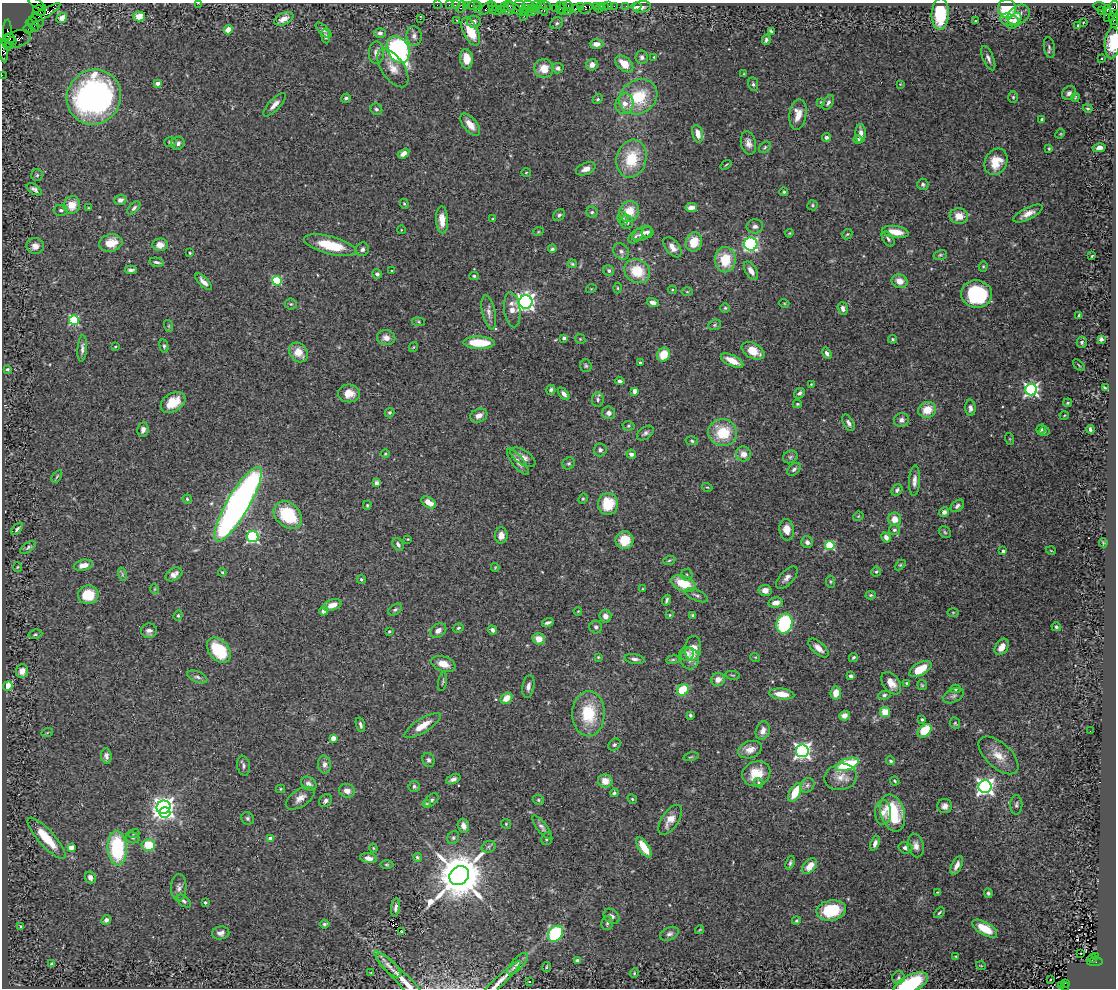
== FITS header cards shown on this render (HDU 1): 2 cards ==
NAXIS1  =                 1114
NAXIS2  =                  986

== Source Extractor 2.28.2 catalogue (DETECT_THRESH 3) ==
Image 1114 x 986 px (HDU 1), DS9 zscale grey, 1 PNG px = 1 image px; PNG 1118 x 990 px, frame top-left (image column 1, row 986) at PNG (2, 3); each listed source drawn as its Kron ellipse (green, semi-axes under 4 px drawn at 4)
Background 1.56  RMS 0.037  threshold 0.111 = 3 sigma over >= 5 px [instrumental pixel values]
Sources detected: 503; of the 503, the 500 brightest by FLUX_AUTO listed and drawn (3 fainter detections omitted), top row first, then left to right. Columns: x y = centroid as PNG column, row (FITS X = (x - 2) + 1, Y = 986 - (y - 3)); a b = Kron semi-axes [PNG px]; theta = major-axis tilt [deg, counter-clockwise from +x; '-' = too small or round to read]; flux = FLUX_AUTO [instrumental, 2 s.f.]
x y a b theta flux
198 3 3 2 - 4.9
37 4 10 3 -30 150
437 5 2 2 - 33
449 5 2 2 - 62
455 5 2 2 - 52
466 5 3 2 - 120
474 5 7 3 -1 270
528 5 6 2 2 380
537 5 4 2 - 87
546 5 5 3 - 170
563 5 3 3 - 110
477 6 3 3 - 180
492 6 5 3 - 83
504 6 4 2 - 97
519 6 6 5 - 350
569 6 6 3 -48 190
580 6 4 3 - 120
596 6 2 2 - 23
604 6 3 3 - 160
609 6 2 2 - 22
614 6 2 2 - 50
626 6 2 2 - 21
1099 6 6 3 -8 170
461 7 6 3 68 340
509 7 7 5 -82 580
636 7 5 3 - 12
642 7 9 5 9 9.5
486 8 8 3 46 460
531 8 4 3 - 240
542 8 8 3 -67 340
555 8 2 2 - 73
560 8 6 3 -88 170
575 8 3 2 - 130
586 8 7 4 28 1300
599 8 5 2 - 44
501 9 4 3 - 76
514 9 8 3 -32 440
526 9 2 2 - 93
535 9 4 2 - 180
1007 9 9 9 - 100
478 10 4 3 - 150
492 10 2 2 - 87
497 10 5 2 - 170
1107 10 5 3 - 480
39 11 6 5 - 1600
531 11 5 3 - 370
1101 11 3 2 - 27
1111 11 11 5 60 1200
523 12 3 2 - 130
562 12 4 2 - 190
568 12 3 2 - 270
43 14 20 4 30 2200
940 14 16 8 88 110
1114 14 3 2 - 130
1019 15 12 9 32 16
524 16 2 2 - 20
139 17 6 5 - 39
62 18 6 4 38 12
284 19 10 5 25 21
420 19 4 2 - 3.1
1113 19 6 4 -66 380
37 20 8 5 -59 1600
457 20 2 2 - 2.2
1009 20 10 6 -17 11
975 21 3 3 - 3.2
1014 21 9 5 52 11
474 22 7 6 - 10
557 23 7 5 33 5.1
1083 23 3 2 - 260
34 24 8 5 -69 280
1115 24 3 2 - 69
1078 25 3 3 - 37
28 29 5 3 - 91
228 30 4 4 - 28
323 30 10 4 -44 5.7
7 31 11 3 87 220
471 32 15 7 -64 70
771 32 4 3 - 7.5
380 33 6 5 - 8.1
326 36 7 4 -82 6.2
414 36 10 7 -84 11
10 38 5 4 - 1700
17 39 15 8 19 1500
766 40 5 3 - 5
12 41 4 3 - 960
1112 43 16 7 85 59
596 44 7 5 0 18
8 46 4 4 - 1400
1049 48 10 5 -80 6.7
398 50 14 10 -61 550
3 51 11 4 -82 430
376 53 11 7 86 15
642 57 6 6 - 9.2
654 57 4 3 - 2
988 58 13 5 -68 10
466 59 10 6 -83 42
1101 59 3 3 - 3.4
624 64 10 6 -40 40
592 65 6 5 - 14
393 68 22 11 -55 31
544 68 9 9 - 40
558 68 5 5 - 9.3
744 74 4 3 - 2.2
2 75 2 2 - 34
158 83 4 3 - 16
753 84 7 5 -80 5.8
900 84 3 3 - 1.9
1069 93 7 6 - 7.7
94 97 28 26 51 810
638 97 20 16 31 110
1013 97 6 5 - 3.7
1075 97 5 3 - 2.9
346 98 5 4 - 4.9
598 99 5 4 - 4.5
821 102 4 3 - 2.9
828 102 8 5 60 6.8
624 104 10 9 - 25
274 105 15 5 46 14
1088 108 5 4 - 3.7
376 109 6 5 - 5.9
798 115 15 8 82 28
1042 119 4 3 - 3.2
470 125 13 6 -50 28
860 133 9 5 88 16
698 134 9 5 -75 27
1060 134 5 4 - 2.5
826 137 4 4 - 7.3
858 140 4 4 - 11
170 142 6 5 - 4.5
178 143 7 6 - 8.7
748 143 12 7 -77 15
765 147 6 5 - 4.2
1099 148 6 4 13 16
1049 149 3 2 - 2.3
404 153 6 4 32 14
631 159 19 15 75 90
996 162 14 11 62 54
726 165 6 3 38 2.5
586 169 10 6 22 13
526 173 5 3 - 2.2
37 175 6 6 - 4.2
923 184 6 5 - 5.7
34 189 8 4 -34 7.7
784 192 4 4 - 3.5
120 200 6 5 - 9
404 204 5 4 - 2.7
72 205 9 8 - 38
812 205 5 5 - 4.4
691 207 6 4 9 18
88 208 3 3 - 2.7
134 208 8 4 45 6
61 210 7 5 -3 6.4
592 212 5 5 - 4.8
629 212 11 9 57 48
1028 213 16 6 26 20
559 215 7 5 43 6.2
959 216 9 8 - 28
493 219 4 3 - 2.1
623 219 7 5 -76 5.4
442 220 13 6 -88 30
627 222 7 6 - 11
755 226 8 7 - 9.5
401 230 4 3 - 1.9
538 232 5 3 - 2.2
648 232 6 5 - 8.9
896 232 13 6 -9 35
789 233 4 3 - 2.1
642 234 11 6 28 16
847 234 6 4 43 3.5
636 236 9 5 46 6.6
888 239 8 5 -56 6.7
694 242 10 8 76 52
111 243 12 8 12 45
751 244 6 6 - 400
160 245 8 6 2 23
330 245 27 9 -15 94
35 246 9 8 - 18
672 247 12 7 -51 19
362 249 7 6 - 7.5
552 249 4 3 - 4.6
621 251 9 7 -45 9.1
190 253 3 3 - 2.5
940 255 7 5 16 4
1092 256 3 2 - 2.6
725 260 12 10 -90 77
157 262 7 3 -11 5.5
572 264 5 3 - 3.3
983 266 5 4 - 2.9
131 270 6 3 1 6.2
609 270 6 5 - 5.5
392 271 3 2 - 2.3
637 271 13 11 -29 78
751 271 10 5 -58 18
377 274 5 4 - 6.1
474 276 5 4 - 3.5
277 281 5 5 - 170
900 281 8 7 - 24
203 282 10 4 -45 14
617 288 5 3 - 2.6
591 289 5 3 - 2.3
672 290 4 4 - 2.5
687 292 6 4 -1 2.8
976 294 15 14 - 170
526 302 6 6 - 1200
653 303 6 4 -18 12
784 303 5 3 - 2.2
291 304 6 5 - 3.7
725 308 4 4 - 3.6
843 309 6 5 - 11
512 310 17 8 -83 25
489 313 17 6 -77 15
1079 315 3 3 - 3.2
74 320 5 5 - 200
418 322 6 3 -8 2.8
715 325 6 5 - 4.2
169 326 6 4 -72 3
386 338 9 7 -5 17
564 338 4 4 - 6.1
580 339 5 4 - 3
893 339 4 4 - 3.6
1101 339 4 4 - 5.9
1082 342 5 5 - 4.4
479 343 16 6 -2 87
164 346 7 4 -76 4.7
115 347 3 2 - 2
413 347 5 3 - 2.4
82 348 13 4 85 9.7
753 351 12 7 -28 41
298 352 11 8 -49 34
827 353 6 4 -58 8.8
664 355 7 6 - 49
732 361 12 5 -26 33
640 363 3 3 - 6.8
1079 365 7 2 -45 2.4
586 366 6 5 - 4.5
7 369 4 3 - 5.6
620 381 5 3 - 5.8
811 384 3 2 - 2
1105 388 4 3 - 3.4
551 390 5 4 - 5.5
1031 390 6 5 - 630
635 391 4 4 - 24
349 393 11 9 0 32
799 393 6 4 39 6.5
564 394 7 4 -50 10
598 400 7 6 - 7
173 402 13 9 31 54
1068 403 4 3 - 2.8
797 404 4 3 - 3
970 408 8 5 -87 9.5
927 410 9 8 - 44
389 413 5 4 - 4.6
609 413 6 6 - 11
479 416 9 6 23 16
1064 416 5 3 - 1.9
901 420 7 7 - 9.5
848 423 9 5 -60 8.3
629 426 6 4 2 4.1
1041 429 5 4 - 4.9
1090 429 4 3 - 5
143 430 7 5 83 9.6
1044 431 5 5 - 3.2
645 433 9 6 37 8.2
723 433 14 13 - 93
1010 439 6 4 -71 2.2
692 441 6 4 -12 3.6
600 450 6 6 - 8.5
385 454 4 4 - 2.5
631 454 5 4 - 9.4
743 454 7 7 - 21
523 457 14 7 -33 17
790 457 7 6 - 5.9
518 462 16 5 -52 16
569 463 6 5 - 5.3
794 469 8 5 42 7.2
57 476 7 3 55 3
914 481 15 5 86 14
377 483 4 4 - 18
707 487 5 3 - 2.5
897 490 6 4 51 6
187 499 4 4 - 3.6
583 499 5 4 - 3.3
429 502 8 5 -35 26
238 504 42 11 60 1500
608 504 11 10 - 78
367 505 4 3 - 2.8
957 506 7 5 40 7
944 512 5 4 - 9.8
288 515 16 12 -41 150
858 516 5 4 - 2.6
895 519 7 6 - 25
17 529 7 4 49 6.7
787 530 11 7 -81 29
894 530 5 5 - 5.2
945 532 7 5 -44 4.4
501 535 8 6 87 18
253 537 6 5 - 360
886 537 5 4 - 12
408 539 3 3 - 2
625 540 9 9 - 54
807 542 6 5 - 10
1103 543 5 4 - 2.4
398 544 7 5 -59 8.5
830 545 5 4 - 170
28 547 9 4 36 5.8
1003 551 4 3 - 7.2
1051 551 5 3 - 2.1
669 560 6 4 19 3.4
83 565 9 5 12 22
900 565 6 4 44 3.3
17 567 5 3 - 2.3
495 567 4 4 - 2.5
876 571 5 4 - 4
222 572 4 4 - 2.8
122 574 7 4 -73 4.6
174 574 9 6 31 14
687 575 6 5 - 5.3
787 578 14 7 47 13
361 579 5 4 - 4.3
830 582 6 3 -81 2.8
684 584 12 7 -22 76
155 589 5 3 - 2.3
642 589 4 2 - 1.8
765 590 6 5 - 18
88 595 10 9 - 72
697 595 12 5 -24 8.1
871 595 5 4 - 3.6
667 600 5 3 - 5.1
776 603 7 5 9 18
332 605 9 5 18 25
395 610 7 5 37 5.9
324 611 5 4 - 12
578 611 4 3 - 1.9
953 612 5 3 - 2.4
178 615 5 4 - 3.4
670 615 4 4 - 2.3
693 615 3 3 - 3.9
605 616 6 6 - 14
548 623 6 3 17 6.5
784 624 10 7 73 280
596 627 6 6 - 7
1056 627 5 4 - 4.4
458 628 6 4 19 4.1
492 630 4 4 - 7.7
149 631 8 7 - 10
389 631 3 3 - 2.9
438 631 9 6 36 14
35 634 7 4 11 4.4
539 639 6 5 - 26
1002 647 9 6 57 24
693 648 12 8 87 36
818 648 12 6 -42 19
219 650 14 10 -49 110
687 654 7 6 - 11
598 657 3 3 - 2.3
755 657 5 3 - 2
853 657 5 4 - 4.3
634 659 10 4 -7 8.2
690 659 10 9 - 17
673 660 7 3 9 3.2
443 664 12 7 -19 29
920 669 12 6 30 63
22 671 7 6 - 21
733 675 7 3 -5 2.7
851 676 4 3 - 6.4
197 677 10 5 -22 8.2
718 680 7 6 - 18
443 682 9 3 79 3.6
891 683 12 8 -54 24
907 683 3 3 - 2.6
922 685 5 5 - 3.2
8 686 5 4 - 140
528 686 11 6 81 12
956 689 5 4 - 4.9
683 690 6 5 - 92
836 693 6 5 - 28
782 694 13 5 -6 33
884 695 6 4 11 4.6
953 696 11 6 26 9.7
506 698 6 5 - 34
885 712 5 5 - 50
588 714 22 16 89 110
690 715 4 3 - 3.9
845 715 6 4 20 17
922 719 3 3 - 3.8
955 723 6 5 - 3.7
360 725 8 4 -71 6.1
423 726 21 7 32 35
763 731 9 7 69 15
925 731 8 5 42 87
1090 731 2 2 - 8.5
47 733 6 3 20 2.5
333 738 4 4 - 32
614 745 7 5 43 5.8
750 750 12 8 18 23
802 751 6 6 - 900
999 755 24 12 -42 42
106 756 8 5 -84 9
691 757 8 3 13 2.9
429 760 7 6 - 7.6
891 761 5 4 - 4.2
847 764 12 5 20 150
324 765 9 6 -80 11
244 766 10 6 -80 7.4
756 774 14 12 23 50
841 777 16 13 12 33
453 779 8 4 24 9.2
605 781 7 6 - 28
895 781 5 3 - 3.1
759 783 5 4 - 4.9
309 784 8 6 -37 10
807 785 8 6 47 8.3
414 786 5 5 - 5.8
985 787 6 6 - 1000
280 789 4 4 - 3
347 791 8 6 -20 16
795 792 10 5 62 62
614 793 4 4 - 4.7
300 798 16 8 33 19
632 799 5 4 - 3.4
431 800 8 5 41 7.4
538 800 6 4 -23 3.8
326 801 7 5 48 7.6
427 804 4 4 - 3.1
1016 805 10 6 89 6.9
945 806 7 7 - 11
164 807 7 6 - 1800
883 812 12 8 -88 17
165 813 5 5 - 270
893 813 19 12 -72 150
248 818 6 6 - 5.3
670 820 17 8 57 27
506 824 5 4 - 3.3
463 826 7 5 -71 17
542 827 14 5 -52 9.8
134 833 6 3 19 3.2
46 838 27 8 -48 68
133 838 7 5 -13 5
453 838 7 5 60 5.2
271 839 4 4 - 20
547 839 6 5 - 5.2
875 843 8 4 69 8.6
148 845 6 6 - 69
916 846 12 8 -77 15
71 847 4 4 - 36
489 847 7 5 19 6.1
644 847 11 5 -57 48
117 848 17 9 -86 200
373 848 4 4 - 2.5
905 848 7 5 -16 8.7
417 857 5 4 - 3.8
368 858 8 5 -8 15
790 863 7 4 70 5.2
387 865 7 3 -1 3
957 865 10 5 64 16
810 866 9 5 50 31
459 876 10 9 - 14000
90 877 6 5 - 12
179 888 13 7 89 12
938 892 3 2 - 2.3
988 893 5 4 - 4.7
184 901 8 5 -41 5.7
205 902 3 3 - 4.9
395 907 9 4 82 9.1
831 910 15 10 10 120
939 913 6 3 45 3.5
611 916 9 6 -41 9.8
106 920 5 4 - 8.9
796 921 4 4 - 3.1
607 923 7 5 75 5.5
325 924 5 4 - 4.9
21 926 3 3 - 4.3
985 929 14 6 -30 61
700 930 4 2 - 2.5
402 931 3 2 - 1.8
221 933 8 6 11 9.9
556 934 8 6 50 230
669 934 10 6 25 8.9
1081 953 3 2 - 9.5
1095 956 3 2 - 200
956 957 3 3 - 2.9
1092 959 4 3 - 150
577 960 4 3 - 5
1095 962 8 3 3 970
518 963 14 5 46 11
52 964 4 3 - 4.4
388 965 16 6 -45 13
981 966 5 3 - 2.1
547 967 5 2 - 2.5
371 973 3 3 - 2.4
634 973 5 4 - 2.9
899 978 6 6 - 5.7
1051 980 3 2 - 5.8
404 981 42 6 -45 35
529 982 2 2 - 2.9
498 983 31 5 44 24
911 983 18 8 25 180
1065 983 3 2 - 220
1061 986 4 3 - 130
1065 987 4 3 - 220
At the frame edge (FLAGS 8, measured only in part): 11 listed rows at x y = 198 3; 37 4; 1114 14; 1113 19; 1115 24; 1112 43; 3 51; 2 75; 404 981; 498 983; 911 983
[3 fainter detections neither listed nor drawn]